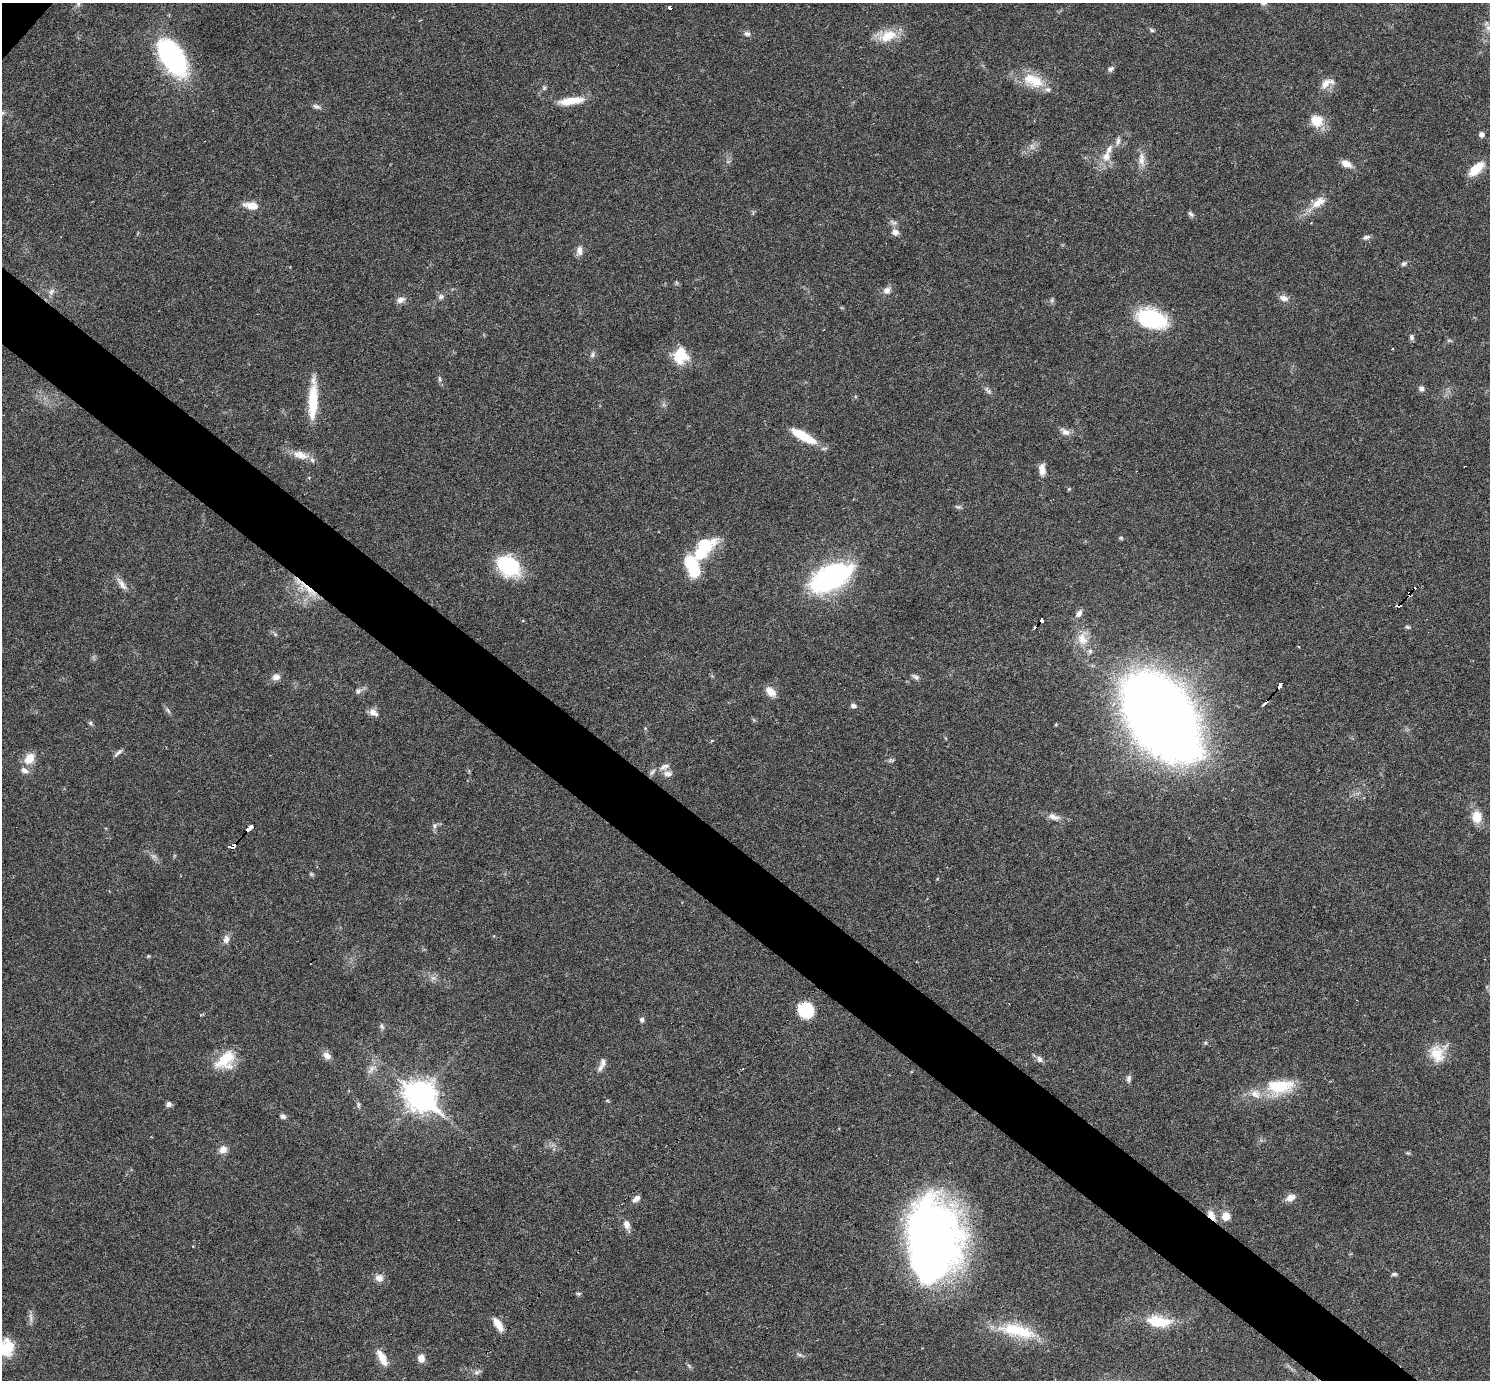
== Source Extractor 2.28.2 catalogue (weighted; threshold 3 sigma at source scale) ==
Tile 6 of 4 x 4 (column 2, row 2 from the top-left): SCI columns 1490-2977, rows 3050-4427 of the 5953 x 5957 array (HDU 1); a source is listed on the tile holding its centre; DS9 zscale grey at full resolution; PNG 1492 x 1382 px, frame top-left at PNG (2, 3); no overlay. Shown black and unused: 5% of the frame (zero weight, under 3 of 6 exposures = <1% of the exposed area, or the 3 px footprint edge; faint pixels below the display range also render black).
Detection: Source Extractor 2.28.2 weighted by HDU 2 'WHT'; one run over the whole footprint, this tile lists its part. Background 0.0199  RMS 0.0021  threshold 0.00846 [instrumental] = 3 sigma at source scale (4.09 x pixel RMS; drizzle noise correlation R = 1.36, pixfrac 0.8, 0.05/0.05 arcsec/px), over >= 5 px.
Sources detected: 134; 2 inside a brighter object's white glare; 5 cosmic-ray / hot-pixel residue — not listed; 6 inside a brighter listed object's ellipse — not listed separately; the other 121 listed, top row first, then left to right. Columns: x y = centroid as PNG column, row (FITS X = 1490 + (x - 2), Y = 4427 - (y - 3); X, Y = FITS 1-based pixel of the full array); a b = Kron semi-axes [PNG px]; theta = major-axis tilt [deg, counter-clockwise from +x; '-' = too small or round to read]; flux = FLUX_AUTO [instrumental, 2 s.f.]
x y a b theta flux
78 3 11 5 86 0.66
670 7 4 4 - 4.4
1488 28 8 6 -90 0.8
1152 30 6 5 - 0.34
747 34 9 7 -19 0.63
888 36 26 14 22 4.2
172 57 38 19 -57 36
1111 69 8 6 46 0.54
1033 80 31 17 -23 5.3
1327 83 20 9 27 1.8
544 88 6 6 - 0.36
571 101 31 8 8 3.9
316 106 11 5 -21 0.6
1316 120 13 11 -31 3.9
1482 134 6 6 - 0.66
1118 141 12 6 81 0.71
1106 156 15 12 73 2.3
1141 160 13 9 88 1.5
1346 164 12 7 -25 1.7
1476 169 18 9 42 4.1
1319 202 22 11 36 2.6
251 205 16 8 -10 2.5
1191 214 8 5 -45 0.46
895 232 9 8 - 0.95
1366 237 10 5 20 0.56
579 251 13 7 85 1.1
1404 264 7 6 - 0.46
887 290 10 8 36 1.1
51 292 10 7 69 0.79
441 297 8 7 - 0.57
1284 298 12 8 -14 1.1
400 300 11 7 24 0.96
1052 300 7 4 72 0.35
1151 318 25 15 -18 20
1412 337 7 6 - 0.52
592 355 9 5 72 0.51
681 356 20 17 89 5.1
439 379 8 4 -81 0.36
1421 388 7 7 - 0.63
989 391 6 6 - 0.45
313 401 45 10 88 6.4
1065 432 13 8 -31 1.1
803 436 30 9 -29 5.8
300 455 23 10 -16 2.6
1042 469 13 7 -87 1.5
1069 489 5 4 - 0.21
958 507 9 5 -13 0.37
1121 538 6 4 -45 0.24
700 553 24 18 40 6.3
693 564 16 12 -30 7
508 566 27 20 -36 11
831 577 41 21 26 39
122 584 18 7 -52 1.3
309 589 31 9 -39 4.1
1409 594 5 3 - 6.8
1399 606 4 3 - 10
1079 613 11 7 51 0.91
1041 620 3 3 - 36
1407 627 7 5 -20 0.3
275 634 6 4 -18 0.28
1082 639 21 14 -78 3.4
276 677 10 8 8 1.1
916 677 11 6 -33 0.58
1280 685 4 3 - 3.3
358 691 8 6 51 0.6
770 692 15 9 -40 1.8
853 705 5 5 - 0.75
168 711 10 4 -56 0.45
373 712 12 8 -25 1.2
1161 716 50 31 -55 530
90 723 6 5 - 0.35
712 741 4 3 - 0.25
118 752 13 4 42 0.58
29 759 15 10 51 2.6
892 760 9 3 -5 0.35
664 767 16 8 24 1.2
668 773 12 7 -2 1
1054 817 16 8 -18 1.4
1477 817 11 9 -89 3.5
435 826 7 5 63 0.48
250 827 6 3 48 10
231 847 5 3 - 1.7
311 874 6 5 - 0.29
226 939 12 8 78 1.1
148 956 4 4 - 0.2
806 1010 16 15 - 6.6
642 1020 6 5 - 0.48
382 1026 8 5 -54 0.42
1205 1043 5 5 - 0.3
1437 1054 24 20 83 4.2
327 1056 12 8 -37 1.1
1039 1059 8 7 - 0.77
225 1060 27 19 44 5.8
603 1062 11 7 -89 0.93
371 1069 15 6 51 1.2
1129 1078 9 6 83 0.62
1280 1086 37 18 6 8.1
420 1095 12 10 -37 250
169 1104 6 6 - 0.66
358 1105 10 4 85 0.39
283 1116 7 6 - 0.61
223 1149 10 9 - 1.4
1408 1153 7 3 -1 0.26
1291 1198 12 8 23 1.4
636 1199 10 6 40 0.93
1211 1215 15 8 -56 1.6
1226 1216 10 9 - 2
627 1224 11 7 -72 1.3
932 1240 75 48 89 130
1394 1274 8 5 0 0.37
379 1278 11 10 - 1.2
578 1294 6 4 -2 0.33
1158 1321 31 13 -6 6.3
498 1325 17 7 -58 2.2
1017 1331 50 16 -13 9.4
9 1347 30 20 71 5.5
799 1355 8 4 -19 0.42
382 1357 24 9 -61 2.5
421 1358 8 7 - 1.6
689 1366 8 4 -46 0.34
477 1372 10 6 30 0.65
Overlapping masked pixels (flux is a lower limit): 6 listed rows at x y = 309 589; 1409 594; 1399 606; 1041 620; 231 847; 1211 1215
Isophote crosses this tile's border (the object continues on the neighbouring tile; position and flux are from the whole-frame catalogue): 2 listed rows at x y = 78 3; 9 1347